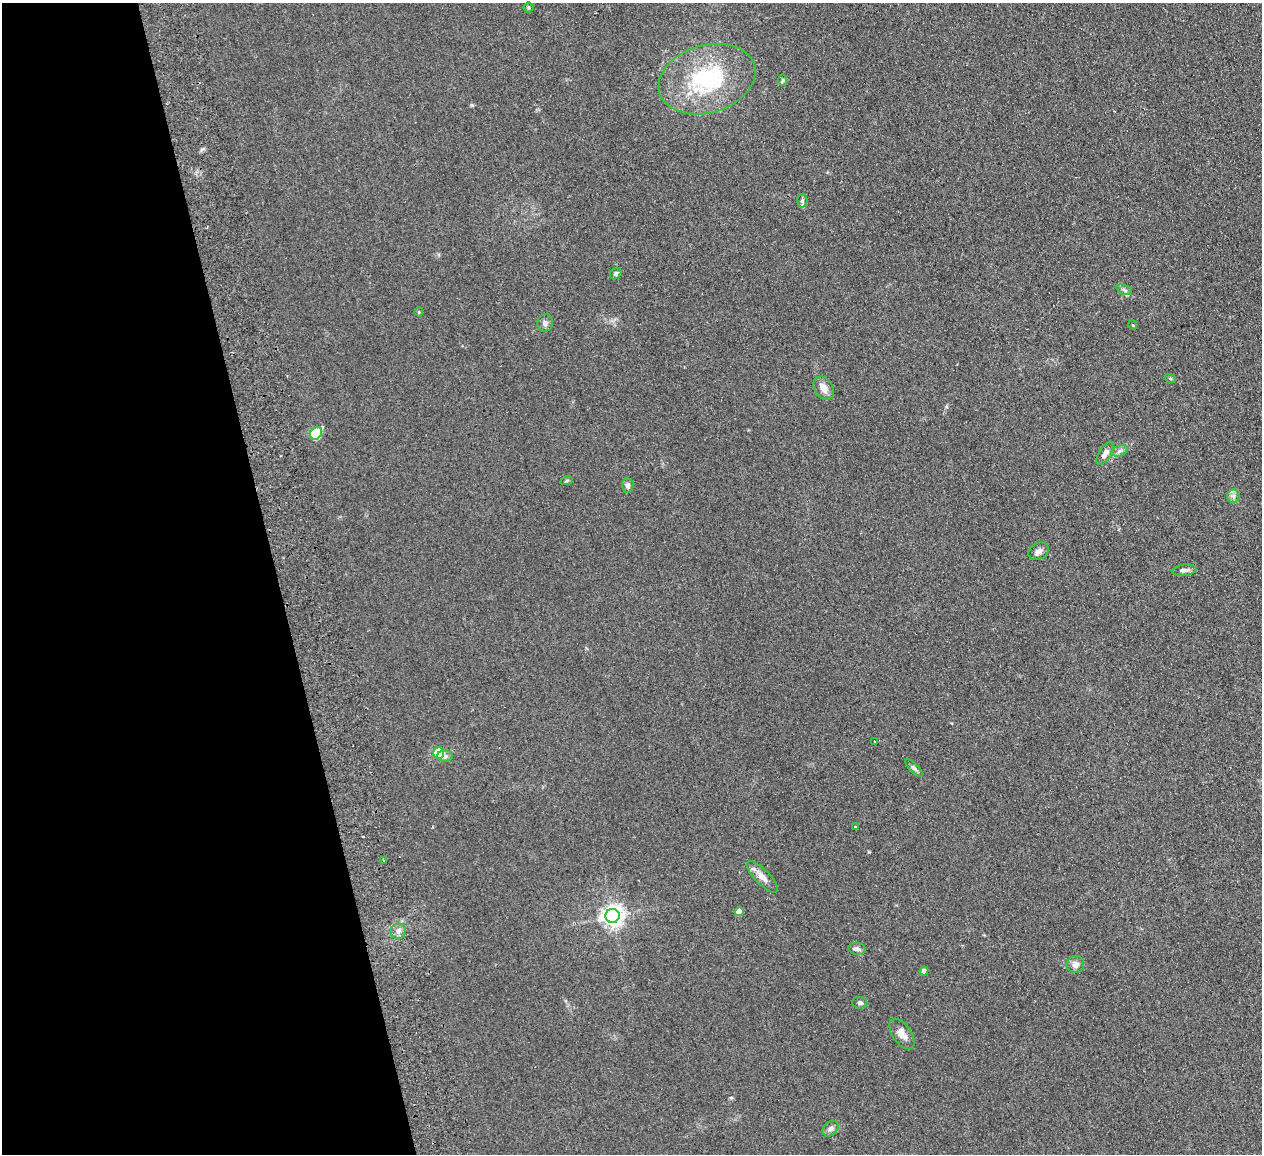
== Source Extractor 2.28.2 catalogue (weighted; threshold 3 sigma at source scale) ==
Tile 5 of 4 x 4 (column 1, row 2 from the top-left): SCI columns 57-1316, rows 2467-3618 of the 5150 x 5049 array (HDU 1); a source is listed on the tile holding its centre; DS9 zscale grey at full resolution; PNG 1264 x 1156 px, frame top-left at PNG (2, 3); each listed source drawn as its Kron ellipse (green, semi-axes under 4 px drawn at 4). Shown black and unused: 22% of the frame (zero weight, under 2 of 3 exposures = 3% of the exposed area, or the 3 px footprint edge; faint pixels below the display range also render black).
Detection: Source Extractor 2.28.2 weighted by HDU 2 'WHT'; one run over the whole footprint, this tile lists its part. Background 0.13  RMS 0.012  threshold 0.0544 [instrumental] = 3 sigma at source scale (4.5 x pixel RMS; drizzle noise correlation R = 1.50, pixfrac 1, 0.05/0.05 arcsec/px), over >= 5 px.
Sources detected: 37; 2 inside a brighter listed object's ellipse — not listed separately; the other 35 listed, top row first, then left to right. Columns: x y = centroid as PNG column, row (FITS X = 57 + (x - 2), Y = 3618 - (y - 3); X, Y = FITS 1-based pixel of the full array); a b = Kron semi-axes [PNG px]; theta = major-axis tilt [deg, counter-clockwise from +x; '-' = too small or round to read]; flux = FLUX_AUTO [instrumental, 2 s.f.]
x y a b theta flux
528 7 5 5 - 1.5
707 79 49 34 17 120
782 80 6 4 89 1.8
802 201 7 5 88 2.3
616 274 6 5 - 2.2
1124 290 8 5 -21 2.5
419 312 4 4 - 1
545 323 9 8 - 3.9
1133 325 5 3 - 0.97
1170 378 6 3 -19 1.1
824 388 12 9 -55 9
316 433 7 5 54 67
1120 451 8 5 20 3.3
1105 453 12 6 56 6.6
567 480 6 4 19 1.4
628 485 7 5 -86 3.2
1233 496 7 6 - 3.7
1039 551 11 8 30 4.8
1184 570 12 5 7 4.2
874 742 3 3 - 2.7
439 753 6 5 - 34
445 756 8 5 0 3.5
914 768 12 4 -45 2.8
856 827 4 3 - 4.1
384 860 3 2 - 2
762 877 21 7 -46 9.1
739 912 4 4 - 11
612 916 7 7 - 700
398 931 8 7 - 4.8
857 949 9 6 -9 3.8
1075 964 9 8 - 6.3
924 971 4 4 - 8.4
860 1003 7 6 - 3
902 1034 17 9 -55 9.5
831 1129 9 6 46 4